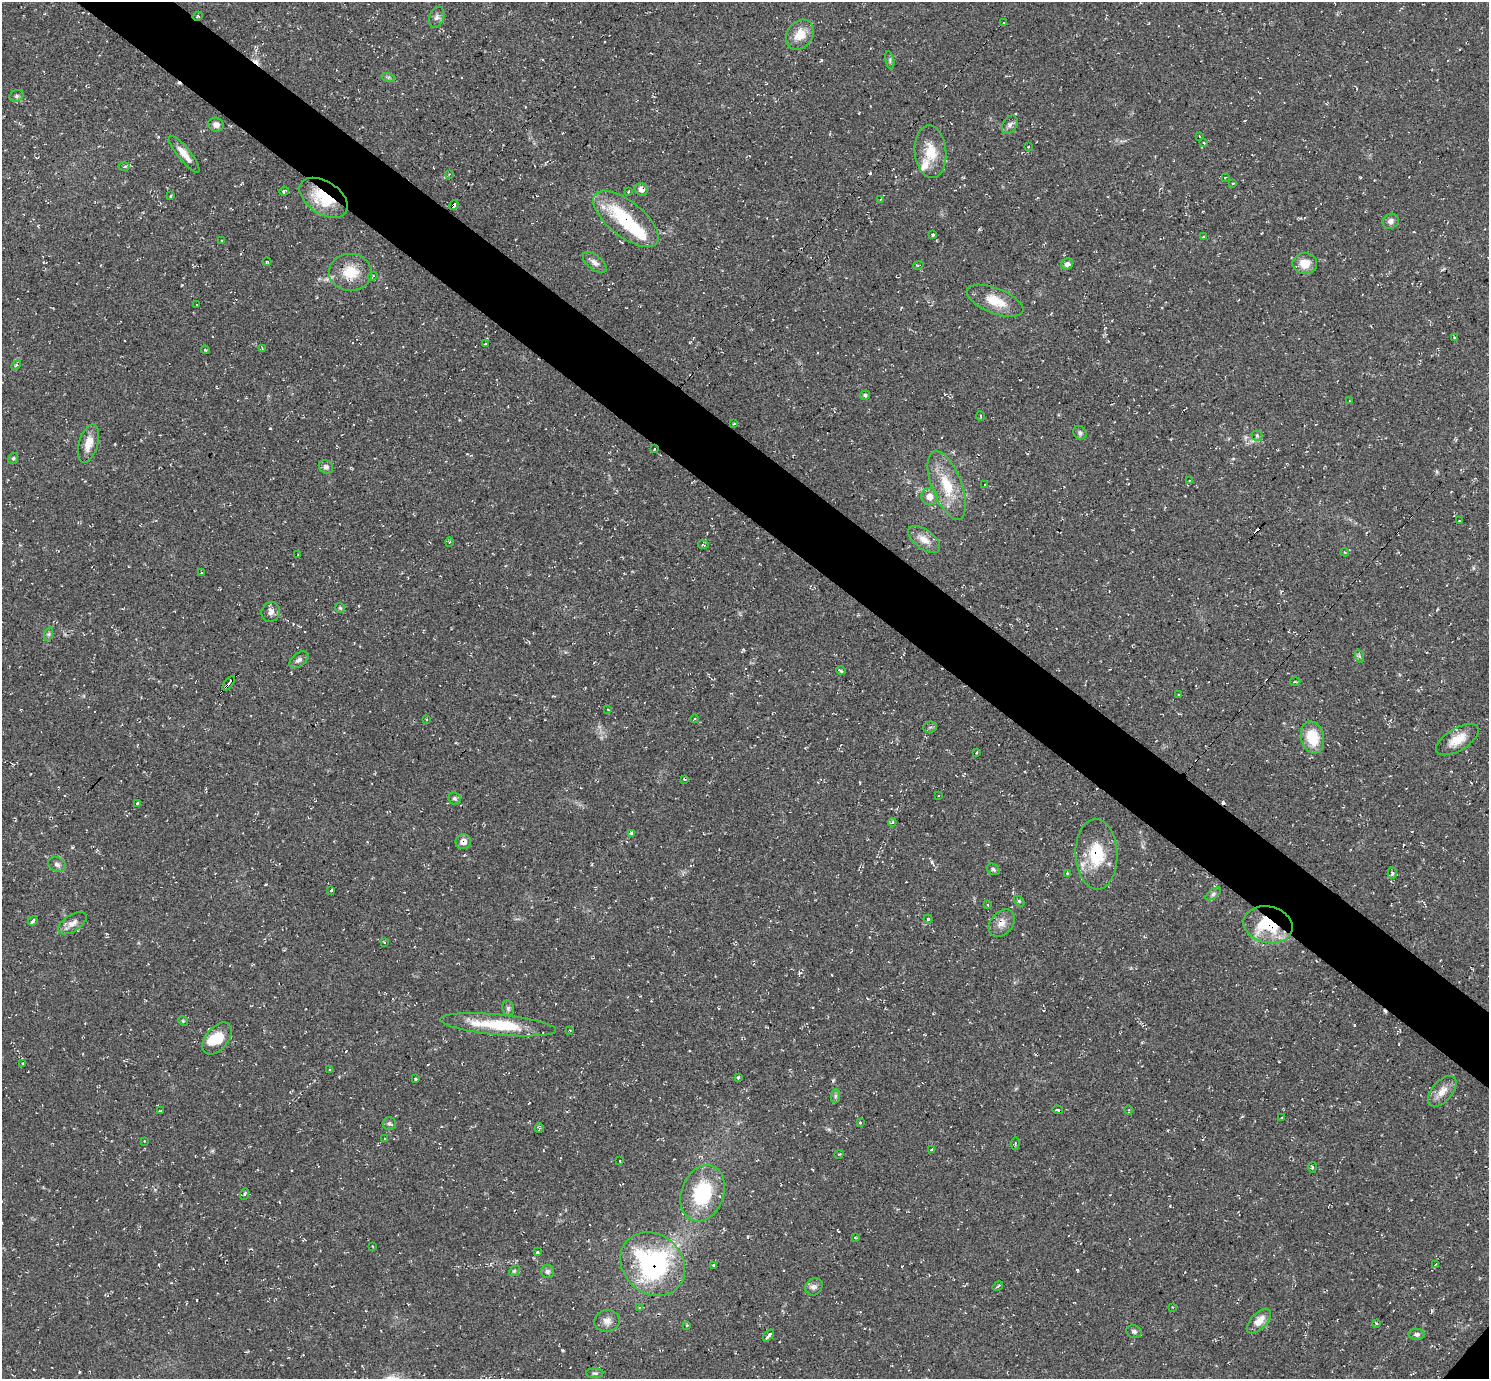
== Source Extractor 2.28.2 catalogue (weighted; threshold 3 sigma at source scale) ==
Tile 11 of 4 x 4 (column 3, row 3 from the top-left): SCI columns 2975-4461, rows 1529-2905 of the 5952 x 5956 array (HDU 1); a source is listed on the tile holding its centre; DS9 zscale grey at full resolution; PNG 1491 x 1381 px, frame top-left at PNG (2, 2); each listed source drawn as its Kron ellipse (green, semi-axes under 4 px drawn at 4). Shown black and unused: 5% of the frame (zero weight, under 2 of 3 exposures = <1% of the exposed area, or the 3 px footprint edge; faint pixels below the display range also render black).
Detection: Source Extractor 2.28.2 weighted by HDU 2 'WHT'; one run over the whole footprint, this tile lists its part. Background 0.055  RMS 0.008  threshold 0.0362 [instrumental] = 3 sigma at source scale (4.5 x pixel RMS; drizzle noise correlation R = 1.50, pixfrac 1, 0.05/0.05 arcsec/px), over >= 5 px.
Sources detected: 166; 1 inside a brighter object's white glare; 13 cosmic-ray / hot-pixel residue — neither listed nor drawn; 2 inside a brighter listed object's ellipse — not listed separately; the other 150 listed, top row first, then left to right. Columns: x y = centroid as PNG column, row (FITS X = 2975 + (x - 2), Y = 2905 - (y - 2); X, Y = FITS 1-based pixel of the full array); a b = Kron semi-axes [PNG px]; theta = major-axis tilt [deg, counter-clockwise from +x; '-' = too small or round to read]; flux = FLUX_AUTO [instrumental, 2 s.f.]
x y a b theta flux
198 16 5 3 - 0.77
437 17 11 7 70 2.9
1003 22 3 3 - 2.3
800 35 16 12 53 12
890 60 9 3 -78 1.6
388 77 7 4 -17 1.4
17 96 7 5 21 1.7
216 125 8 7 - 4.1
1010 125 10 7 56 2.8
1199 136 3 2 - 0.43
1204 143 4 3 - 0.69
1028 147 3 2 - 0.62
931 152 26 16 -85 17
184 154 23 6 -51 8.3
124 167 5 3 - 1.3
449 174 3 3 - 0.61
1225 177 3 2 - 0.62
1233 183 3 2 - 1.1
641 189 7 6 - 4.3
284 191 5 3 - 1.3
628 191 3 3 - 3.7
170 196 3 3 - 0.87
324 198 27 16 -33 32
881 199 3 2 - 0.82
454 205 5 3 - 5.9
626 219 39 17 -39 51
1391 221 8 7 - 3.3
933 235 3 3 - 1.2
1203 237 3 3 - 1.1
222 241 3 2 - 0.82
267 262 4 3 - 0.67
595 263 14 7 -39 3.9
1067 264 6 5 - 2.6
1305 264 12 10 -1 10
918 265 5 2 - 0.61
350 272 21 18 -1 19
373 276 5 3 - 1.1
995 301 30 12 -21 18
197 304 3 3 - 7.2
1455 337 3 2 - 0.8
485 344 3 2 - 0.84
262 348 4 3 - 0.65
205 350 4 3 - 1.5
16 365 6 3 45 0.88
865 395 5 4 - 1.4
1349 401 3 2 - 0.72
981 416 5 3 - 0.71
734 424 4 3 - 1
1080 433 7 6 - 2
1257 436 5 5 - 1.2
88 443 20 9 73 9.5
654 449 3 2 - 0.72
13 458 6 4 67 1.3
326 467 7 6 - 2.4
1190 481 4 2 - 0.7
947 485 36 15 -69 27
985 485 3 2 - 0.45
929 497 8 8 - 6.8
1459 521 3 2 - 0.79
924 539 18 9 -37 8.6
449 542 5 3 - 0.71
703 545 5 2 - 0.88
1345 552 4 3 - 0.97
298 555 3 3 - 2.1
201 573 3 2 - 1.8
340 608 5 5 - 1.2
271 612 10 9 - 4.4
49 634 7 4 71 1.4
1359 656 7 4 -70 1.3
299 660 11 6 38 2.9
841 671 5 3 - 1.6
1295 682 5 3 - 0.8
229 683 8 3 52 3.5
1178 695 2 2 - 0.64
608 710 3 2 - 0.5
694 719 4 3 - 0.79
426 720 3 2 - 0.88
930 727 7 5 5 1.8
1312 737 16 11 -75 22
1457 740 24 11 31 12
976 752 3 3 - 2
684 779 4 3 - 0.63
939 795 3 3 - 1.5
455 799 6 5 - 1.5
137 803 3 3 - 2.1
892 822 4 3 - 1.2
631 833 4 3 - 2
463 842 8 7 - 5.6
1096 854 35 21 -87 34
57 864 9 7 -23 2.9
993 869 7 5 -33 1.7
1068 873 3 3 - 0.94
1392 873 6 4 90 1.9
331 890 4 3 - 9.1
1213 894 9 4 36 1.9
1019 901 6 4 -45 0.97
988 905 4 2 - 0.58
928 919 4 4 - 0.81
33 921 5 3 - 9.1
72 923 16 8 33 5.6
1002 923 15 11 49 6.7
1268 925 25 18 -12 46
384 942 2 2 - 0.63
508 1008 8 6 -77 1.9
183 1021 5 4 - 0.81
498 1025 58 10 -5 39
570 1030 3 3 - 0.57
217 1038 19 11 50 15
23 1063 3 2 - 0.82
330 1070 3 3 - 3.4
738 1078 3 3 - 1.4
415 1079 3 3 - 1.2
1442 1091 18 10 49 7.9
835 1096 7 4 89 1.5
160 1110 3 2 - 0.65
1057 1110 5 3 - 1
1129 1110 4 3 - 0.83
1282 1117 3 2 - 0.7
389 1123 6 6 - 1.8
860 1123 3 3 - 1.2
539 1128 4 4 - 1
385 1138 3 3 - 1.5
144 1141 3 3 - 0.48
1015 1143 6 2 85 0.72
932 1150 4 3 - 7.1
839 1154 5 3 - 0.62
620 1161 3 2 - 0.62
1312 1167 5 3 - 0.98
703 1193 29 21 69 51
245 1194 6 3 69 1
855 1237 4 2 - 0.68
372 1246 4 2 - 0.55
537 1252 3 3 - 2.9
653 1264 35 29 -41 130
1435 1264 3 2 - 1.3
713 1265 3 3 - 0.71
514 1271 6 4 42 0.95
548 1272 6 6 - 2.3
998 1286 6 3 35 1
814 1287 9 8 - 3.1
639 1307 4 2 - 0.69
1172 1307 3 2 - 0.52
607 1321 13 11 8 5.9
1259 1321 15 8 46 8.8
1376 1323 3 2 - 0.84
687 1325 3 3 - 0.73
1134 1331 8 6 -18 2.1
1417 1334 8 5 -3 2.1
768 1336 7 3 49 7.6
595 1373 8 5 1 1.7
Overlapping masked pixels (flux is a lower limit): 10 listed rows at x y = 198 16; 641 189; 324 198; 454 205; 626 219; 654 449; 229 683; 463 842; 1268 925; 653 1264
Unlisted compact peaks at least as high as the median listed source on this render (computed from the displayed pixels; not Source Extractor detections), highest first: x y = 562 1350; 932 862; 270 428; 821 60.